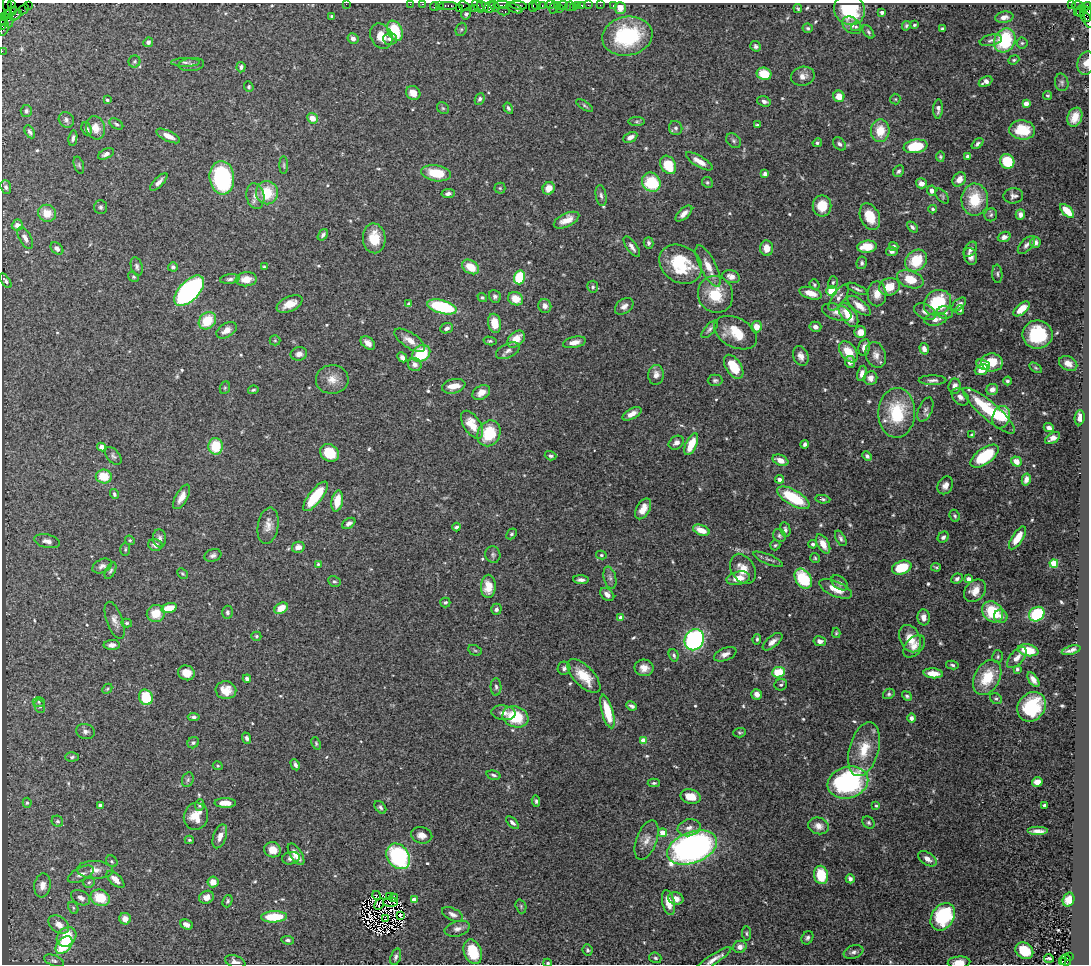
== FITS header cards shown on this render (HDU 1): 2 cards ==
NAXIS1  =                 1087
NAXIS2  =                  962

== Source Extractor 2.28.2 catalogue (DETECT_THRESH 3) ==
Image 1087 x 962 px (HDU 1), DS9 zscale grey, 1 PNG px = 1 image px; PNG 1091 x 966 px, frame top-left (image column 1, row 962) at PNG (2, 3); each listed source drawn as its Kron ellipse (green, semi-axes under 4 px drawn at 4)
Background 1.5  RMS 0.047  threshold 0.14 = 3 sigma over >= 5 px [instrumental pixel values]
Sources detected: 600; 8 with non-positive FLUX_AUTO (blend fragments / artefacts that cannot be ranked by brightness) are neither listed nor drawn; of the other 592, the 500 brightest by FLUX_AUTO listed and drawn (92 fainter detections omitted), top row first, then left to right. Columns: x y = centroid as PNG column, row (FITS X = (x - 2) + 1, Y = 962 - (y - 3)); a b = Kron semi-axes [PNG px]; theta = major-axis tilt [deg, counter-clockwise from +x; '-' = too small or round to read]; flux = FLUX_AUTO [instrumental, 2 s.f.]
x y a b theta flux
12 4 3 2 - 64
346 4 2 2 - 11
410 4 2 2 - 37
422 4 3 2 - 120
28 5 2 2 - 70
448 5 9 3 0 310
502 5 8 3 -1 490
518 5 9 3 -8 500
537 5 4 3 - 250
542 5 3 2 - 120
551 5 3 3 - 300
558 5 3 2 - 100
563 5 5 3 - 180
578 5 3 3 - 160
582 5 3 3 - 210
588 5 2 2 - 58
600 5 2 2 - 22
1071 5 3 2 - 420
7 6 9 3 -81 36
434 6 4 2 - 270
439 6 3 2 - 140
464 6 6 3 -29 130
478 6 7 3 -55 130
483 6 6 4 -22 400
494 6 6 3 -54 360
533 6 5 2 - 130
569 6 5 2 - 45
613 6 3 2 - 37
1078 6 6 3 1 210
490 7 6 5 - 680
573 7 2 2 - 25
1086 7 6 3 34 230
514 8 9 4 -23 430
554 8 6 3 76 250
620 8 6 5 - 36
798 8 4 3 - 4.3
24 9 6 2 44 110
459 9 3 2 - 91
474 9 4 2 - 96
559 9 2 2 - 64
849 10 16 14 -42 190
504 11 6 4 0 250
1081 11 6 4 71 74
10 12 8 4 34 290
882 12 4 3 - 12
1077 13 2 2 - 43
466 14 5 4 - 8.6
1088 14 7 3 -84 280
16 15 7 4 41 300
332 16 4 3 - 5.6
5 17 3 2 - 76
1004 17 9 5 9 15
9 19 8 4 -84 330
1087 19 10 3 -59 280
4 21 5 2 - 90
3 24 5 3 - 270
852 25 11 7 -36 16
914 25 3 3 - 4.2
906 26 5 4 - 4.6
856 27 5 4 - 4.4
808 28 5 5 - 5.5
4 29 7 3 57 200
461 29 7 5 69 5.7
942 29 3 3 - 4.4
395 31 10 7 -65 120
868 32 7 4 -54 6.5
381 36 13 10 -63 48
627 36 25 19 11 270
353 38 6 5 - 15
390 39 7 6 - 15
991 40 11 5 13 9.9
1005 40 12 10 62 200
148 42 5 4 - 8.4
1022 43 5 5 - 5.3
756 46 5 5 - 7.2
2 51 2 2 - 34
1014 60 6 4 22 5.2
134 61 6 6 - 5.8
185 62 14 4 1 10
1086 63 12 8 73 24
191 65 13 6 6 9.9
241 67 5 4 - 7.7
764 74 7 6 - 75
803 76 12 9 13 21
985 81 7 5 28 13
1062 82 9 6 -78 9
249 87 5 4 - 5.1
413 93 7 6 - 30
839 96 5 5 - 42
1047 96 4 4 - 4.6
480 99 6 4 65 7.2
895 99 5 5 - 4.3
107 100 4 4 - 4.2
764 101 7 5 -19 11
1026 104 4 4 - 28
585 105 9 4 -34 5.7
443 108 6 5 - 5.2
508 108 6 4 -59 6.1
938 109 9 5 88 12
26 111 6 5 - 8.2
1075 117 10 7 68 39
312 118 5 5 - 32
66 120 8 7 - 9.3
637 122 8 4 0 6.5
116 124 7 4 -30 6.4
757 125 4 3 - 5.6
95 128 12 9 -71 35
676 128 7 6 - 8.5
86 129 7 5 -66 8.9
1022 130 13 9 -4 81
880 131 11 9 85 62
30 132 7 4 -61 8.6
168 136 13 5 -26 27
630 137 7 5 27 18
73 138 8 3 80 6.9
734 141 8 6 -46 7.9
817 143 5 4 - 6.1
839 144 7 5 -47 8.8
978 144 7 4 42 8.2
915 146 12 6 9 140
106 154 8 5 26 12
968 156 4 3 - 9.1
940 157 5 4 - 4.9
699 161 15 5 -31 32
1007 161 7 6 - 110
79 165 9 4 -71 5.2
284 165 9 4 -90 4.9
668 165 10 7 -59 93
898 171 6 5 - 8.8
436 173 15 8 -9 94
765 174 4 4 - 11
222 178 17 12 -84 440
959 179 8 6 50 24
159 182 11 4 45 14
651 182 10 9 - 180
707 182 5 5 - 5.3
921 183 5 5 - 20
6 187 7 5 -70 7.7
500 188 5 5 - 4.9
549 188 6 6 - 32
932 191 5 4 - 16
267 193 11 11 - 92
448 194 7 4 8 11
601 195 10 5 -79 9.4
255 196 13 9 -80 23
942 196 9 5 -49 5.7
1013 196 10 7 7 12
975 200 16 13 89 100
822 206 10 9 - 58
101 207 7 6 - 7.2
933 209 4 4 - 5.2
1067 211 9 4 -45 68
47 213 9 8 - 43
684 214 10 5 43 19
1020 214 5 5 - 16
991 215 6 6 - 6.7
870 217 14 9 -66 66
566 220 13 6 25 34
17 225 5 5 - 19
912 227 6 4 -47 7.1
323 235 6 4 55 8
1004 237 6 5 - 16
25 238 12 6 -60 16
374 238 15 11 -86 75
648 243 6 4 -76 7.7
1035 243 5 5 - 16
1026 245 11 5 46 12
894 246 5 4 - 7.3
632 247 12 5 -54 14
867 247 9 6 6 67
767 248 8 6 -85 31
57 249 7 5 -42 12
970 249 9 5 54 12
892 251 6 4 -9 9.1
970 256 9 6 -71 21
916 261 12 10 43 100
862 263 6 5 - 8.7
681 264 23 18 -34 170
137 266 9 5 -75 8.9
708 266 23 8 -63 41
173 267 5 4 - 7.5
264 267 3 3 - 4.8
470 267 9 6 -33 65
997 274 9 5 -86 7
134 277 5 4 - 4.5
519 277 7 5 74 150
731 277 9 6 -17 22
230 279 10 4 7 9.4
246 279 11 7 6 39
910 279 14 8 -19 69
5 281 8 4 -54 7
833 282 6 4 73 5.2
814 284 5 4 - 5.1
593 287 6 5 - 6.1
889 287 10 8 14 52
857 289 11 3 -25 7.9
189 291 19 10 46 710
832 291 5 5 - 140
811 293 11 5 -17 42
715 294 18 17 - 110
877 294 12 9 -90 33
495 296 6 5 - 8.8
482 297 5 4 - 4.9
839 297 15 6 55 17
516 299 8 6 -27 46
937 303 14 12 35 150
290 304 14 7 24 36
409 304 4 3 - 6.2
959 304 8 5 42 13
545 306 7 6 - 16
624 306 10 7 36 15
859 306 14 6 -38 34
442 307 15 6 -15 230
1021 309 10 5 40 45
960 310 5 4 - 7.4
837 312 15 7 -18 23
925 312 11 7 -28 16
945 312 8 6 -11 11
848 315 14 7 -55 69
935 319 11 6 9 22
207 321 9 7 48 87
494 323 9 6 -80 50
756 327 6 5 - 29
815 327 6 5 - 15
447 328 6 5 - 11
710 329 11 5 47 9.6
227 330 11 7 31 24
860 332 6 6 - 33
736 333 23 14 -27 82
1037 334 15 14 - 150
516 339 10 7 43 42
275 340 5 5 - 4.3
410 340 18 7 -34 32
490 341 6 4 -13 5.2
574 342 12 5 12 25
368 343 8 5 -41 20
864 347 8 5 79 16
924 349 6 4 -74 18
508 351 13 7 25 15
848 352 12 7 -54 58
421 353 10 7 37 150
299 354 8 6 10 16
876 355 13 10 -71 24
801 356 10 7 -66 19
402 357 5 4 - 13
850 362 6 5 - 16
992 362 11 9 -3 71
1068 363 9 7 -28 21
415 364 7 6 - 16
983 365 7 5 -24 41
734 367 13 7 -57 92
1036 368 7 4 -31 4.6
982 370 7 5 22 34
862 373 8 4 76 16
656 375 10 7 84 21
870 378 7 7 - 21
332 379 16 14 1 39
715 380 7 6 - 6.9
933 380 14 5 0 11
1007 381 4 4 - 5.7
454 386 12 7 14 38
955 386 7 6 - 17
225 388 6 5 - 4.4
992 389 6 5 - 18
253 390 5 3 - 4.5
481 393 9 6 31 24
960 397 10 7 -45 13
925 410 13 7 68 12
989 411 33 8 -41 170
897 413 25 18 88 170
632 414 10 5 29 24
1001 417 11 8 72 82
1080 418 8 5 84 25
472 425 15 8 -56 53
1049 428 5 4 - 15
489 433 13 11 60 120
972 435 4 3 - 7.3
1053 438 8 5 31 20
676 443 8 6 33 14
691 444 12 5 65 73
805 444 4 4 - 8.1
215 446 8 7 - 110
102 447 4 4 - 18
330 453 10 8 -34 83
113 456 10 6 -51 9
550 456 6 4 -19 6.6
867 456 5 4 - 7.5
984 456 16 8 36 140
780 460 8 5 -22 25
1016 461 5 4 - 31
104 476 8 7 - 66
779 479 4 4 - 11
1026 479 6 4 78 16
945 485 9 7 57 19
114 494 5 4 - 7.4
315 496 18 6 52 140
182 497 13 6 61 28
793 498 18 7 -30 160
823 499 7 4 -6 6
337 501 11 5 80 58
643 509 11 6 61 30
955 516 6 5 - 5.6
349 523 7 4 33 13
268 526 18 10 80 28
456 527 4 4 - 7.1
701 530 8 5 -21 46
785 530 7 5 -78 7.8
511 534 6 4 48 5.9
779 536 7 6 - 7
943 537 6 5 - 9.7
159 538 9 6 -86 12
841 538 8 4 -61 8.1
1018 538 13 5 56 51
130 540 5 4 - 4.7
47 541 13 6 -13 16
813 544 4 4 - 7.3
823 544 10 6 -61 36
155 545 7 6 - 15
775 545 5 5 - 5.2
298 547 6 5 - 24
125 549 6 5 - 5.3
213 555 8 6 18 10
493 555 8 7 - 8.7
601 555 5 4 - 5.3
815 558 5 5 - 4.6
768 559 16 5 -22 10
1054 563 4 4 - 140
318 564 3 3 - 4.4
102 566 10 6 25 13
936 567 5 3 - 4.2
902 568 10 6 20 120
743 569 16 11 -60 40
111 571 9 4 63 6.8
182 574 6 4 -44 4.7
610 578 11 6 -76 11
738 578 12 6 11 42
803 579 11 7 -58 150
957 579 6 4 26 9
968 579 4 4 - 21
581 580 8 4 -3 12
334 581 6 5 - 6.2
840 583 9 6 -39 10
488 586 11 7 88 50
836 589 17 7 -24 47
975 591 12 9 45 39
607 594 8 5 -39 17
445 602 5 5 - 5.7
169 608 8 5 15 55
281 608 7 5 34 49
496 609 5 5 - 10
227 612 6 5 - 7.3
993 612 11 9 -45 130
156 614 9 8 - 56
1037 614 8 6 37 220
1001 616 7 6 - 16
924 617 8 6 -86 17
621 618 4 4 - 36
115 620 19 8 -70 22
127 623 5 4 - 4.8
836 633 5 4 - 4.3
256 636 5 4 - 5.2
757 639 5 3 - 5.5
910 639 14 10 -64 54
694 640 11 9 59 570
820 641 6 5 - 16
772 642 12 5 40 18
112 645 8 5 0 13
914 646 13 8 47 26
475 650 7 5 -29 5.6
1028 650 10 5 -11 62
1071 650 9 3 17 11
725 654 12 6 22 18
674 655 6 5 - 7.1
998 657 6 5 - 5.7
1017 658 13 6 48 21
952 665 6 4 -11 6.5
564 668 6 6 - 8.9
644 668 9 8 - 24
1017 669 4 4 - 7
778 672 6 5 - 82
186 673 8 7 - 33
933 673 10 5 -5 37
584 676 21 10 -46 82
987 677 19 12 62 110
247 679 4 4 - 12
1033 680 8 4 -55 19
781 685 6 5 - 6.9
496 687 9 5 -88 8.2
107 689 5 4 - 4.5
226 690 10 9 - 39
757 694 5 5 - 19
889 694 6 5 - 5.9
907 696 5 4 - 5.4
146 697 8 6 -66 110
996 699 6 5 - 5.9
39 702 6 5 - 5.6
40 706 7 5 -71 6.7
632 706 5 4 - 9.9
1032 707 16 13 51 170
607 712 17 5 -75 92
503 713 12 7 -7 20
194 717 6 4 -7 7.5
515 717 13 10 -19 140
911 718 4 4 - 11
85 732 9 7 -18 12
740 733 6 4 3 4.7
247 738 5 4 - 8.6
644 741 4 4 - 59
193 743 6 5 - 6.5
316 743 6 4 -65 4.6
864 749 28 14 74 83
72 757 7 4 3 6.1
295 765 6 4 -61 11
218 766 5 4 - 4.6
494 775 7 4 -14 7
188 780 7 5 69 6.9
848 782 20 15 16 560
1037 782 5 4 - 31
654 783 6 4 0 5
691 796 10 7 -11 48
536 801 6 4 -83 5.7
27 803 5 4 - 4.7
225 803 10 5 0 29
200 805 6 5 - 6.4
1044 805 3 3 - 5.2
100 806 4 3 - 16
876 806 4 3 - 4.8
380 807 7 5 -51 7.3
196 816 14 12 74 59
57 821 6 5 - 6.4
512 823 8 4 -44 8.3
869 823 7 5 -46 6.9
819 826 10 8 -14 21
689 828 11 8 15 20
1037 831 10 4 0 23
662 833 4 4 - 46
422 835 11 8 -13 22
220 836 12 6 71 22
189 840 4 4 - 4.4
647 840 21 10 69 33
692 848 26 15 20 1200
273 850 8 7 - 37
296 854 12 5 -57 33
398 856 14 10 -55 400
291 858 9 6 11 14
927 859 10 6 -34 24
112 861 6 5 - 5.5
95 870 18 9 -3 32
81 874 14 6 26 19
821 875 9 7 -79 100
115 879 11 5 -43 28
850 879 5 4 - 11
89 882 6 5 - 6.3
213 882 5 5 - 29
42 885 12 8 83 25
377 895 5 2 - 6.2
206 897 7 6 - 22
389 897 4 2 - 4.5
81 898 10 7 -29 19
100 898 10 8 -24 89
394 898 4 3 - 4.5
676 899 8 6 -15 26
414 900 4 4 - 29
1068 900 7 5 73 29
228 901 6 4 69 6.4
390 902 7 2 0 7.7
669 903 13 6 -76 42
379 904 6 2 61 4.5
521 906 7 5 -71 5.2
73 908 6 4 -61 5.3
453 914 11 6 -25 14
400 916 3 2 - 8.8
274 917 13 5 2 120
943 917 15 11 56 260
125 919 6 5 - 29
386 919 3 2 - 6.3
59 924 11 8 -38 28
187 925 6 4 -25 19
457 929 13 7 15 15
746 933 7 4 -84 5.7
67 937 11 8 46 91
807 938 7 5 60 8.7
288 940 6 4 -6 7.5
64 945 10 6 47 150
740 947 7 6 - 17
587 950 5 5 - 6.4
1024 951 9 7 -35 77
473 952 13 8 -71 100
853 952 10 6 19 12
1070 956 3 3 - 240
396 957 8 5 72 9.1
655 958 6 5 - 5.7
1049 958 5 3 - 4.7
713 960 22 5 33 21
1066 960 6 5 - 760
54 961 10 5 -22 9.7
235 962 11 6 -19 15
959 962 11 5 4 30
1062 962 4 3 - 150
548 963 4 3 - 4.6
At the frame edge (FLAGS 8, measured only in part): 13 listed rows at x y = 12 4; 346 4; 410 4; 422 4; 1086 7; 1088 14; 1087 19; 3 24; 2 51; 1086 63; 235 962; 959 962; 548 963
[92 fainter detections neither listed nor drawn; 8 non-positive-flux detections neither listed nor drawn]